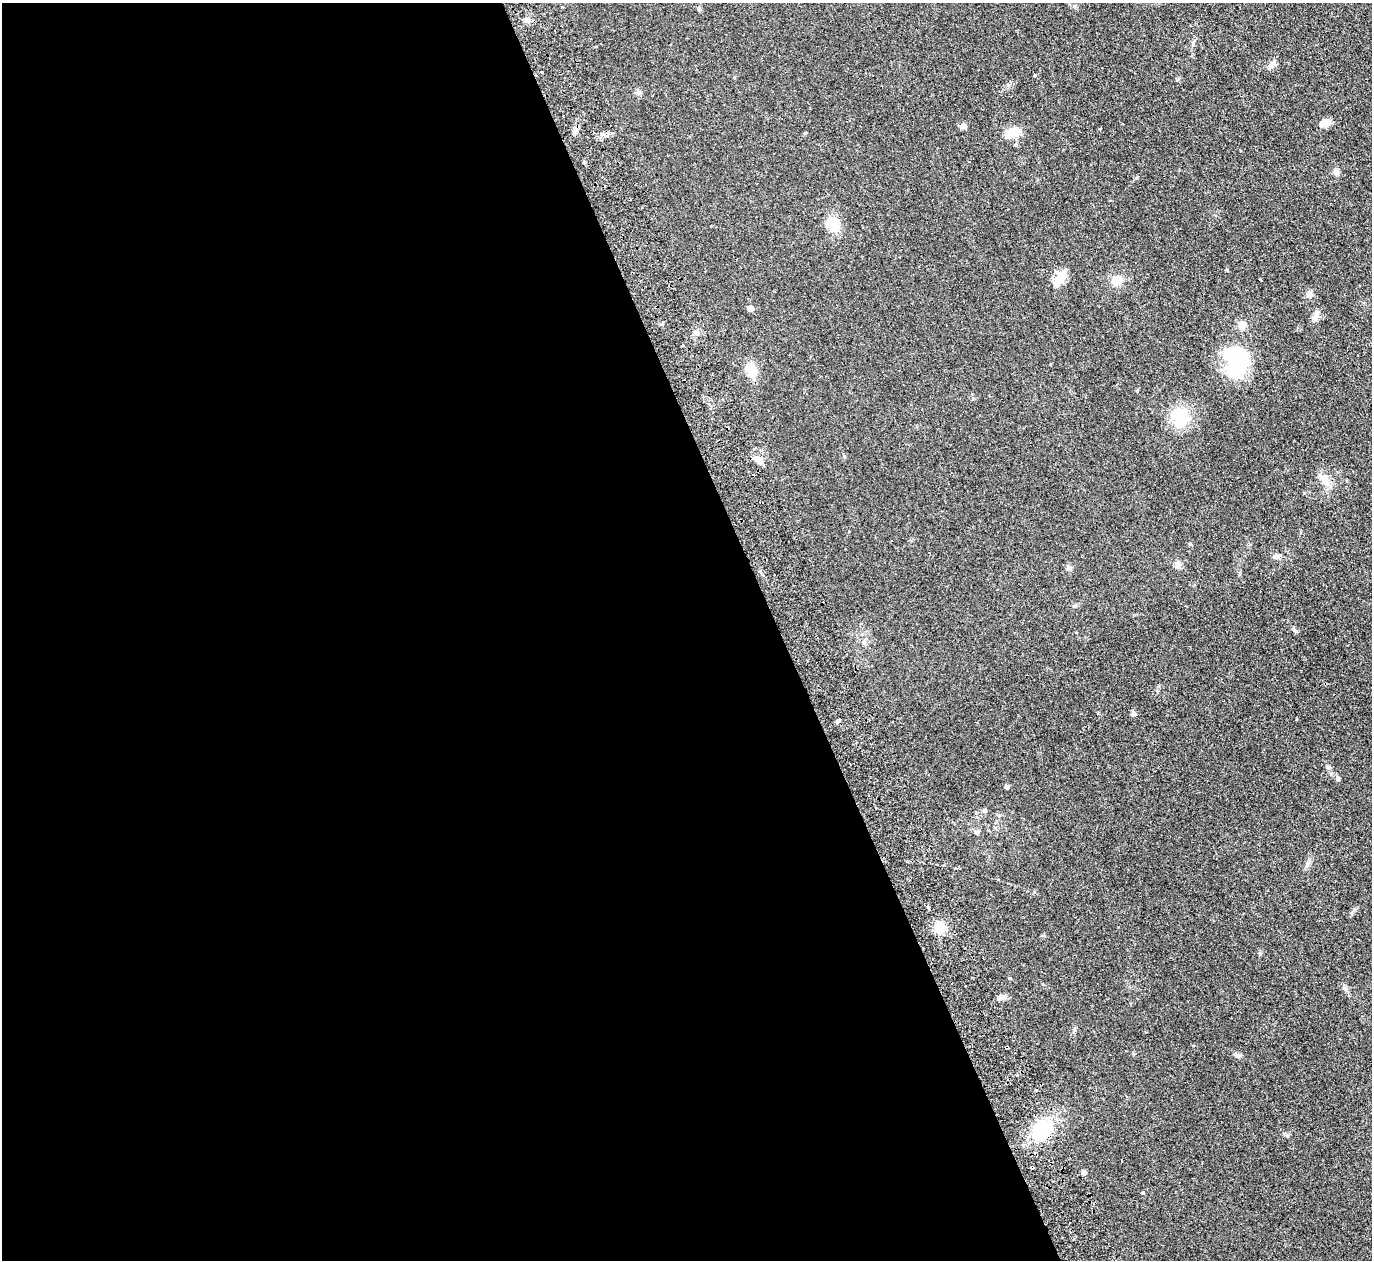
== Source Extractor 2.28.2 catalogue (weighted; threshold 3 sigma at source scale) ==
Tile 9 of 4 x 4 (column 1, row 3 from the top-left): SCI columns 55-1424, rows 1562-2819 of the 5589 x 5512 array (HDU 1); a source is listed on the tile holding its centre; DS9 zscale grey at full resolution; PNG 1374 x 1262 px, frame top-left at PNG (2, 3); no overlay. Shown black and unused: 57% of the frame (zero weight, under 2 of 3 exposures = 3% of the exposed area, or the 3 px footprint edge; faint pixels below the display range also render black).
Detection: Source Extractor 2.28.2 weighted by HDU 2 'WHT'; one run over the whole footprint, this tile lists its part. Background 0.108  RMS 0.01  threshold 0.0448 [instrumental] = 3 sigma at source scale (4.5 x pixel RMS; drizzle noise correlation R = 1.50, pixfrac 1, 0.05/0.05 arcsec/px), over >= 5 px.
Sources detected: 44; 1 inside a brighter object's white glare — not listed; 1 inside a brighter listed object's ellipse — not listed separately; the other 42 listed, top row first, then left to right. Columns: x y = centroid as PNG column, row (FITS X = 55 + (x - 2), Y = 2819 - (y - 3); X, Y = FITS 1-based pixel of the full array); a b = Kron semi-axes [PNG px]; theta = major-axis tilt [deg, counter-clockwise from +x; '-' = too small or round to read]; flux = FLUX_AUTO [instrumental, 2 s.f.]
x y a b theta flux
562 7 3 3 - 1.2
699 9 6 5 - 1.6
528 20 7 4 -71 2
542 72 3 3 - 1.5
1034 75 3 2 - 1.7
1324 123 10 7 13 12
963 126 9 5 12 2.2
1100 129 3 2 - 1.3
575 130 9 6 77 3.4
1013 133 16 9 13 15
584 162 5 4 - 1.1
1336 172 8 7 - 3
833 224 14 13 - 18
1060 279 23 11 52 12
1117 280 12 10 6 11
1309 294 9 6 55 3
750 309 5 5 - 9.5
1315 316 16 7 67 5
683 345 3 3 - 2.8
1238 360 43 25 70 65
751 370 14 10 -69 17
1180 417 15 14 - 37
759 460 11 7 -39 6.9
1325 480 18 9 -64 9.2
1277 557 10 6 13 3.1
1178 565 9 8 - 3.8
1069 568 7 5 -45 2
1076 632 4 3 - 0.9
1133 714 6 5 - 2.7
1338 778 6 5 - 1.6
1007 787 7 5 -90 1.8
984 810 6 6 - 1.8
977 832 6 5 - 1.7
928 907 4 3 - 7.1
940 927 11 10 - 17
1002 997 11 5 28 3.4
1007 1047 4 3 - 5.5
1237 1055 8 6 -21 2.5
1036 1090 4 3 - 0.83
1042 1130 20 15 46 52
1084 1173 4 4 - 4.1
1143 1193 4 4 - 0.85
Overlapping masked pixels (flux is a lower limit): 2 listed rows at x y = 1007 1047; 1042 1130
Unlisted compact peaks at least as high as the median listed source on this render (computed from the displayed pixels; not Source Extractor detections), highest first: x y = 1345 989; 1190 544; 1287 1136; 1137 391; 1136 178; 1308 862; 844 456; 1074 1030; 1193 43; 1227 269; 1260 953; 973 399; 1329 767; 1177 80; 1272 63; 1010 978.